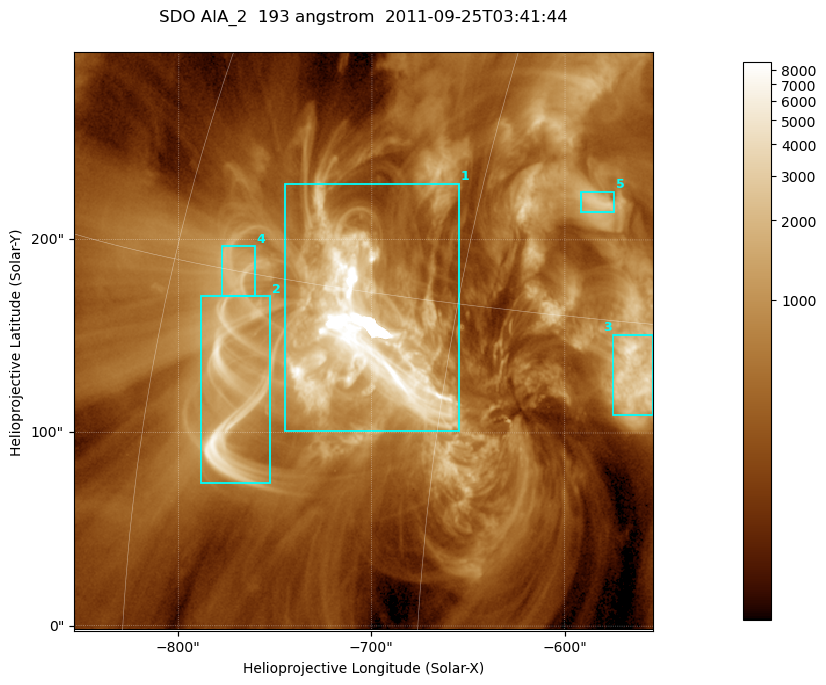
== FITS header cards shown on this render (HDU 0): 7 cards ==
TELESCOP= 'SDO     '           /
INSTRUME= 'AIA_2   '           /
WAVELNTH=                  193 /
WAVEUNIT= 'angstrom'           /
DATE-OBS= '2011-09-25T03:41:44.88' /
CTYPE1  = 'HPLN-TAN'           /
CTYPE2  = 'HPLT-TAN'           /

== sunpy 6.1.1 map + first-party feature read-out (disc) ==
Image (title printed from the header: SDO AIA_2  193 angstrom  2011-09-25T03:41:44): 499 x 499 px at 0.601 arcsec/px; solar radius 957 arcsec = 1592 px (partial field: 3.1% of the solar disc is inside the frame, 100% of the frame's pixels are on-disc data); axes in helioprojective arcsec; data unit not stated in the header (colour bar unlabelled)
Orientation: roll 0.0577 deg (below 1 deg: not rotated)
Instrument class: DISC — disc imager (sunpy class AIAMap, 193 A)
Bright regions (active regions / flare kernels): reference = the on-disc median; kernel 5 px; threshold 5 sigma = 1396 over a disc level ~414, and >= 1.15x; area >= 249 px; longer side >= 6 px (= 3.6 arcsec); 5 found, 5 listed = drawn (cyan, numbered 1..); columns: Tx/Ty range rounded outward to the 2 arcsec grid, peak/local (2 s.f.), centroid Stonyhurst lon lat
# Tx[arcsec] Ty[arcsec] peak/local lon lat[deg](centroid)
1 -746..-654 100..230 40 -49 +14
2 -788..-752 74..172 16 -55 +11
3 -576..-554 108..152 11 -37 +13
4 -778..-760 170..198 5.6 -56 +15
5 -592..-574 214..226 6.4 -40 +19